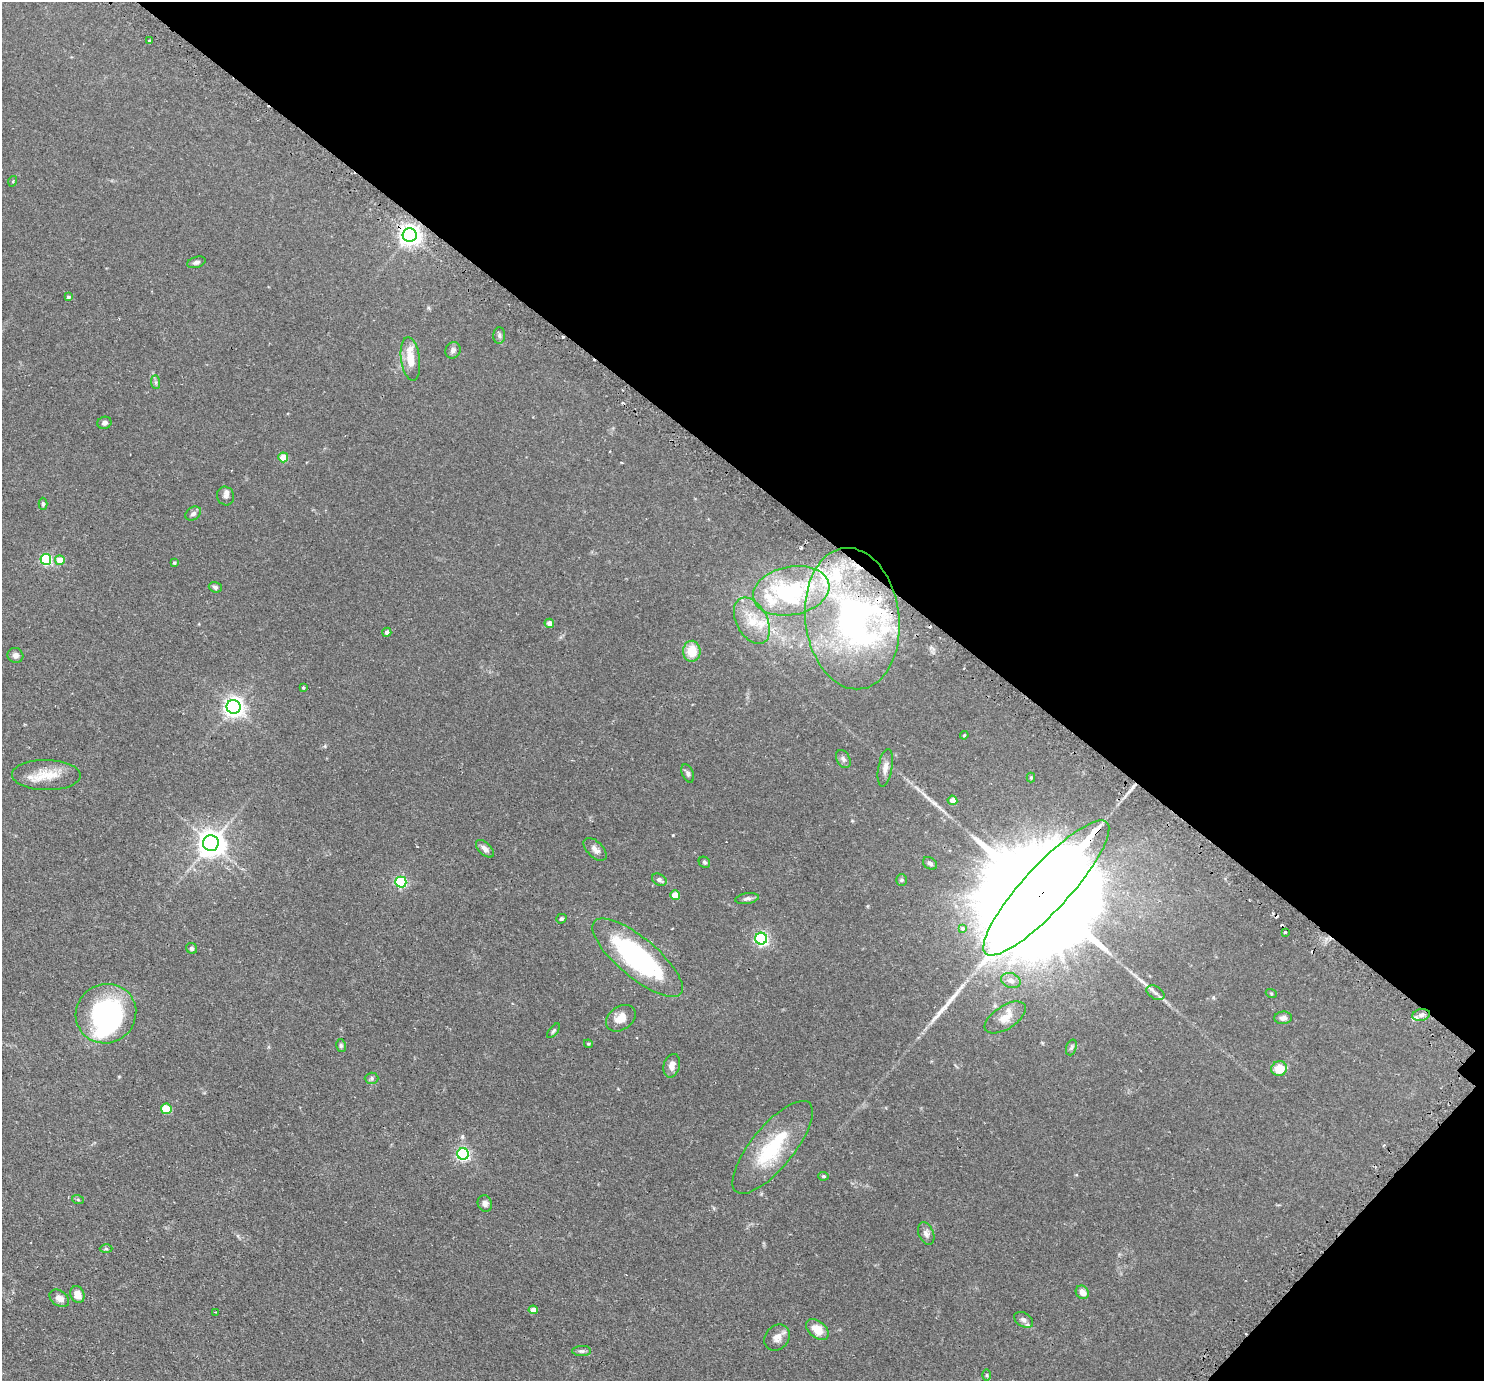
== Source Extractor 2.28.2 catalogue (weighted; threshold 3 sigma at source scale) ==
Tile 8 of 4 x 4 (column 4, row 2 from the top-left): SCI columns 4498-5979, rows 2946-4324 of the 6028 x 6032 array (HDU 1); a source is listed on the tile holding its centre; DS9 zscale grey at full resolution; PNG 1486 x 1383 px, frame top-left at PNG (2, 2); each listed source drawn as its Kron ellipse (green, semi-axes under 4 px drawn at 4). Shown black and unused: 37% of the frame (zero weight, under 2 of 3 exposures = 4% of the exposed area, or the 3 px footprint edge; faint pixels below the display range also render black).
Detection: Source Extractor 2.28.2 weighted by HDU 2 'WHT'; one run over the whole footprint, this tile lists its part. Background 0.0765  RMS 0.005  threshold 0.0226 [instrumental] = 3 sigma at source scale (4.5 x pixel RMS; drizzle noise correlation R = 1.50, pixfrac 1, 0.05/0.05 arcsec/px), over >= 5 px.
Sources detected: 108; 4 inside a brighter object's white glare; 7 cosmic-ray / hot-pixel residue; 2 long thin detections or spike segments (spike, bleed or trail) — neither listed nor drawn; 11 inside a brighter listed object's ellipse — not listed separately; the other 84 listed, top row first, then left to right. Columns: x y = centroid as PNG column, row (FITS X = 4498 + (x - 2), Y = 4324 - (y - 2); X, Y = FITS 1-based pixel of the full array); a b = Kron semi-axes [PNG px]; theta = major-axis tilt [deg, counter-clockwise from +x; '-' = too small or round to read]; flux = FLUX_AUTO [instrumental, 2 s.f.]
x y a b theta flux
149 40 3 2 - 0.65
13 181 5 3 - 0.44
410 235 7 7 - 330
196 262 9 5 18 1.4
68 297 4 3 - 0.8
499 336 8 6 -89 1.2
453 350 8 7 - 1.5
410 359 22 9 -83 7.9
156 382 7 4 -89 0.95
104 423 7 6 - 1.4
283 457 5 5 - 14
225 496 9 8 - 2
43 504 6 4 -90 0.76
193 513 8 6 33 1.4
46 559 5 5 - 48
60 560 5 5 - 7.3
174 563 4 3 - 0.66
215 587 6 5 - 1
791 591 39 24 12 34
852 619 71 47 -83 120
752 621 25 15 -62 11
549 623 5 4 - 2.9
387 632 4 4 - 1.5
692 651 10 8 89 9.2
15 655 8 7 - 1.8
303 688 3 3 - 0.61
234 707 7 7 - 270
964 735 4 4 - 0.48
843 759 9 6 -63 1.4
885 768 19 7 79 3.1
688 773 9 5 -66 1.3
46 775 34 15 -1 11
1031 777 5 4 - 0.52
952 800 5 4 - 4.3
211 843 8 8 - 570
485 849 11 6 -44 2.3
595 849 14 8 -45 2.5
704 862 6 5 - 0.77
930 863 8 5 -34 1.4
659 880 8 5 -28 1.4
901 880 5 5 - 0.66
401 882 5 5 - 52
1046 888 89 23 47 30000
675 895 5 4 - 9.1
747 899 12 5 10 1.5
561 919 5 4 - 0.77
962 928 4 3 - 2.9
1285 932 3 3 - 0.84
761 939 6 6 - 93
192 948 6 5 - 1.1
638 958 56 19 -40 75
1011 980 10 7 -19 2.3
1155 993 10 6 -31 1.7
1271 993 5 3 - 0.52
106 1014 31 29 34 78
1421 1015 9 6 10 1.6
1005 1017 23 11 33 6.2
621 1018 16 11 35 5.1
1283 1018 9 6 5 1.8
553 1031 9 4 51 0.8
588 1044 4 4 - 0.49
341 1046 6 5 - 0.83
1071 1047 8 5 70 1
672 1066 12 8 74 3.1
1279 1069 8 7 - 9
372 1078 7 5 1 0.89
166 1109 5 5 - 14
773 1147 57 21 50 30
463 1154 6 6 - 85
823 1176 5 4 - 0.71
78 1200 6 4 -19 0.56
485 1204 8 7 - 1.7
926 1233 12 7 -68 2.1
106 1249 6 4 -1 0.66
1082 1292 7 6 - 2.9
77 1294 9 6 -67 5.2
59 1298 11 7 -35 2.9
533 1310 4 4 - 3.9
215 1312 3 3 - 0.36
1024 1320 10 7 -31 1.8
817 1329 13 8 -40 7.2
777 1337 14 11 47 3.6
582 1351 9 5 0 1.1
987 1375 6 4 -90 0.61
Overlapping masked pixels (flux is a lower limit): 3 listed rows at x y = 410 235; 852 619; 1046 888